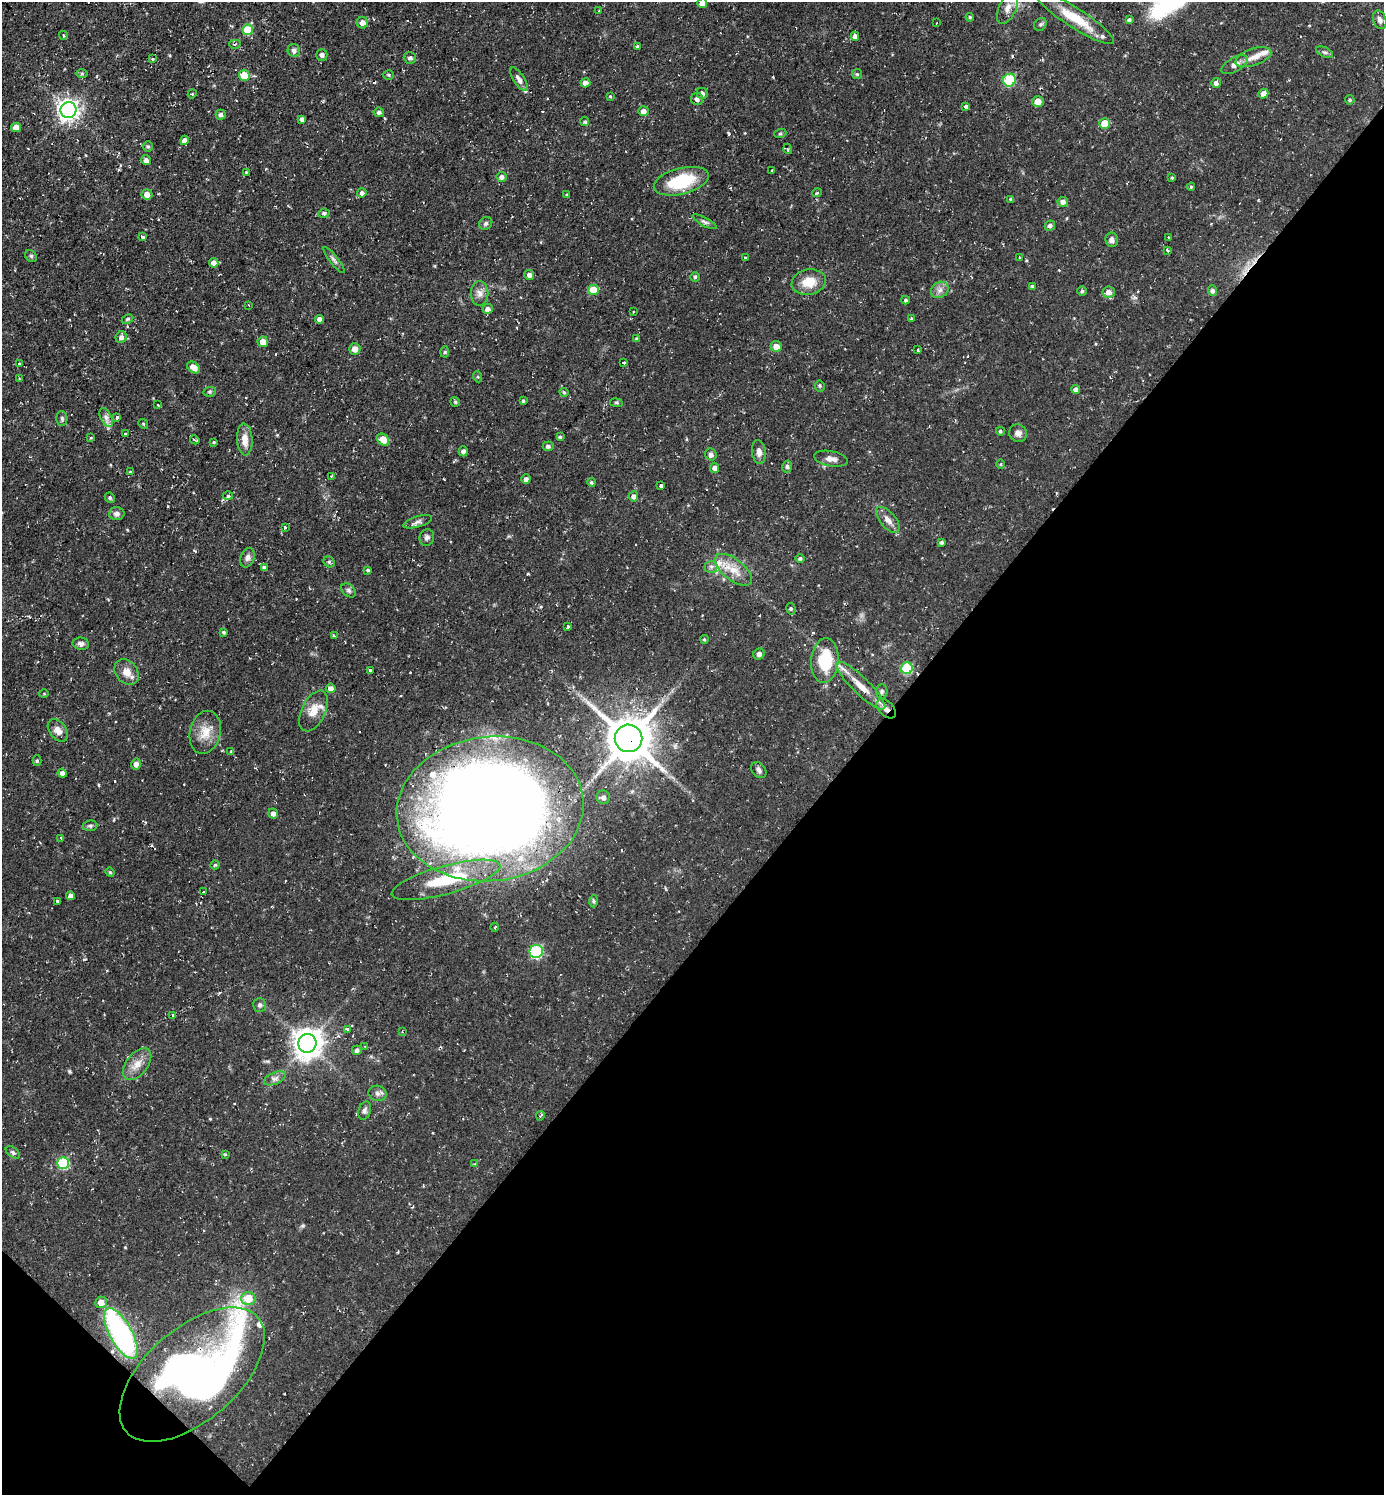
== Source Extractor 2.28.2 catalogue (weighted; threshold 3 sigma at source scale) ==
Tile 15 of 4 x 4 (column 3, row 4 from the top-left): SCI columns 2915-4296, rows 1-1493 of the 5974 x 5972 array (HDU 1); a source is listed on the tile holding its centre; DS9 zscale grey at full resolution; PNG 1386 x 1497 px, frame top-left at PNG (2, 2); each listed source drawn as its Kron ellipse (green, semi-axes under 4 px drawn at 4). Shown black and unused: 40% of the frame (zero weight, under 2 of 3 exposures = <1% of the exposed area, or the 3 px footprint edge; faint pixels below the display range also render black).
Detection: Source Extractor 2.28.2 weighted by HDU 2 'WHT'; one run over the whole footprint, this tile lists its part. Background 0.0531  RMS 0.0061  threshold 0.0274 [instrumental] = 3 sigma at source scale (4.5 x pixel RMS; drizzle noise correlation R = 1.50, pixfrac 1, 0.05/0.05 arcsec/px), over >= 5 px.
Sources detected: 235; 1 inside a brighter object's white glare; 11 cosmic-ray / hot-pixel residue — neither listed nor drawn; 8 inside a brighter listed object's ellipse — not listed separately; the other 215 listed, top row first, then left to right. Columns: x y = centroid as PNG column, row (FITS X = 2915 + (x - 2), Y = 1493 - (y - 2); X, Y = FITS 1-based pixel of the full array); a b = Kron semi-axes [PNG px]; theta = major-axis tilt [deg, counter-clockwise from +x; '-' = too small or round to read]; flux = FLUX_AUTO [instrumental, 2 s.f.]
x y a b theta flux
702 3 5 4 - 3.7
1007 8 17 8 66 5.4
599 11 2 2 - 0.37
970 17 4 4 - 0.68
1075 18 45 9 -33 20
1129 20 4 4 - 1.4
1380 20 9 6 -71 2.2
363 23 6 5 - 3.6
936 23 3 2 - 0.44
1040 24 7 5 42 1.2
248 30 5 5 - 18
63 35 4 3 - 0.63
855 36 4 4 - 2.5
235 44 6 4 14 0.98
637 46 3 3 - 0.91
294 50 6 6 - 1.8
1324 52 9 5 -25 1.4
322 55 6 5 - 1.6
1253 57 19 8 19 6.2
410 58 6 6 - 1.6
152 59 3 3 - 1.1
1234 65 14 7 29 4
82 74 6 4 1 0.94
857 74 5 5 - 0.88
244 75 5 5 - 10
389 75 5 4 - 0.85
519 79 13 5 -58 2.8
1009 80 6 6 - 35
585 83 5 4 - 2.8
1216 83 5 4 - 2.2
702 93 6 5 - 2.4
192 94 5 3 - 0.56
1263 94 5 5 - 3.7
610 96 3 3 - 0.59
697 99 6 6 - 2.4
1350 100 5 4 - 1
1038 102 5 5 - 5.6
966 107 3 3 - 4.2
68 110 8 8 - 320
643 111 5 5 - 2.5
379 112 5 4 - 1.3
221 115 5 5 - 1.7
302 119 4 4 - 1.6
585 122 4 4 - 0.99
1105 123 5 5 - 12
16 127 5 4 - 5.7
780 134 6 4 19 0.68
184 140 4 4 - 3.4
148 146 5 5 - 0.89
788 149 5 3 - 0.64
146 160 5 4 - 2.3
771 170 3 2 - 0.5
246 172 3 3 - 0.46
502 177 5 5 - 2.2
1172 178 4 3 - 0.72
681 181 28 13 14 31
1191 187 4 3 - 0.68
362 193 5 4 - 1.8
817 193 5 3 - 0.7
147 194 5 5 - 4.3
567 195 4 3 - 0.83
1010 199 4 3 - 0.52
1063 202 5 5 - 2.7
324 213 6 4 7 1.4
705 222 13 4 -28 1.7
486 223 7 6 - 1.4
1050 226 5 5 - 2.2
142 237 4 3 - 2.1
1168 237 3 2 - 0.5
1112 240 7 6 - 2.6
1168 251 4 3 - 0.8
31 256 6 5 - 1
745 258 3 3 - 1.2
1020 258 4 3 - 0.64
334 260 16 4 -52 1.9
214 263 4 4 - 3.8
529 275 5 5 - 2.2
695 277 5 4 - 1
809 282 17 12 11 11
1032 286 3 3 - 0.77
593 290 5 5 - 14
940 290 9 7 35 3
1082 291 5 4 - 0.95
1212 291 5 4 - 1.9
1109 292 6 5 - 4.4
480 293 12 8 -88 3.6
906 300 4 3 - 0.98
248 305 3 2 - 0.5
488 309 5 4 - 2.8
633 312 3 3 - 0.98
911 318 3 3 - 1.1
127 319 6 4 27 0.99
320 319 4 4 - 2.8
121 337 6 5 - 2.4
637 339 4 3 - 1.4
263 342 5 5 - 6.2
776 347 6 5 - 6.6
355 349 6 5 - 3.6
918 350 3 3 - 0.74
445 352 5 3 - 0.81
623 363 3 3 - 3.9
20 364 3 3 - 0.84
194 367 7 5 -36 5
478 377 5 3 - 0.69
19 379 4 3 - 0.59
820 386 5 5 - 0.89
1076 389 4 4 - 2.1
210 392 6 4 7 0.97
564 392 5 4 - 0.82
523 401 4 3 - 1
455 402 5 4 - 1.1
616 403 6 3 -9 0.82
158 405 3 3 - 0.73
106 417 10 5 -63 2.4
117 417 4 3 - 1.7
62 418 7 5 -89 1.4
143 424 5 4 - 0.79
1000 431 4 4 - 0.92
1018 433 9 8 - 2.6
125 434 3 3 - 1.7
560 437 4 3 - 1
91 438 3 3 - 0.55
245 439 16 7 -86 6.2
383 439 7 5 -43 10
195 440 5 2 - 0.77
214 442 4 3 - 0.52
548 446 5 4 - 1.7
463 451 5 4 - 2.3
759 452 12 7 -85 3.4
711 454 6 5 - 2
831 459 17 7 -11 3.8
1001 464 5 3 - 0.61
787 467 6 5 - 1.2
715 468 5 4 - 2.3
131 472 4 3 - 1.4
331 476 3 2 - 0.44
526 479 5 4 - 1.7
591 482 4 4 - 1
661 485 3 3 - 5.6
228 496 5 3 - 0.89
633 496 5 5 - 2.1
110 498 5 4 - 1.1
117 514 8 6 3 2.5
888 520 16 7 -50 4.2
418 522 15 5 16 2.4
285 527 3 3 - 2.8
427 537 8 7 - 1.8
941 542 4 4 - 1.2
248 558 10 7 72 2.3
800 559 4 4 - 1.2
329 562 6 5 - 1.1
264 567 4 3 - 5.8
711 567 6 6 - 1.7
368 570 3 3 - 0.85
733 570 22 10 -38 9.8
349 590 8 6 -40 1.5
791 609 6 4 -78 0.96
568 626 3 3 - 3.3
224 632 4 3 - 0.92
334 636 3 3 - 1.6
704 639 4 4 - 0.85
81 644 8 6 -11 2.3
759 654 6 5 - 1.8
825 661 22 13 85 28
907 668 6 5 - 38
371 671 4 3 - 4.2
127 672 14 11 -51 5.4
861 686 33 8 -44 11
331 688 5 5 - 3.2
882 692 7 5 89 1.3
44 694 4 3 - 0.48
886 709 11 7 -44 3.8
313 711 22 12 64 8.7
58 730 12 8 -53 3.9
205 732 22 15 76 10
629 738 14 13 - 2100
231 751 3 2 - 0.97
37 761 5 4 - 0.77
136 764 5 5 - 3.1
759 770 9 6 -52 2
62 773 4 4 - 2.4
603 797 7 6 - 2.3
490 809 94 72 7 1100
273 813 5 5 - 2.3
90 826 7 5 7 1.3
61 838 3 3 - 0.92
215 865 4 4 - 0.86
110 872 5 4 - 0.72
446 880 56 14 15 33
203 892 3 2 - 1.2
70 896 4 4 - 3
57 901 3 3 - 0.86
594 901 6 4 -89 0.95
495 927 4 3 - 0.61
536 951 7 6 - 53
260 1005 7 6 - 1.8
173 1015 4 3 - 1.1
348 1030 4 3 - 4.9
402 1032 3 2 - 0.73
307 1043 9 9 - 780
365 1046 3 2 - 0.44
357 1050 5 4 - 1.7
137 1064 18 10 52 6.7
275 1078 12 5 23 2.5
377 1093 9 7 -13 2.3
365 1111 9 6 72 1.8
540 1116 4 2 - 1.8
13 1152 8 5 -38 1.3
225 1154 4 4 - 0.67
63 1163 6 6 - 42
475 1163 4 2 - 0.47
248 1298 7 6 - 12
101 1302 6 5 - 5.3
121 1333 28 11 -61 110
192 1375 87 46 41 420
Overlapping masked pixels (flux is a lower limit): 6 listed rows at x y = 661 485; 886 709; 629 738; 490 809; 121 1333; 192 1375
Isophote crosses this tile's border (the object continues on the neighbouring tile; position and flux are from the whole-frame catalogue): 1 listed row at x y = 702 3